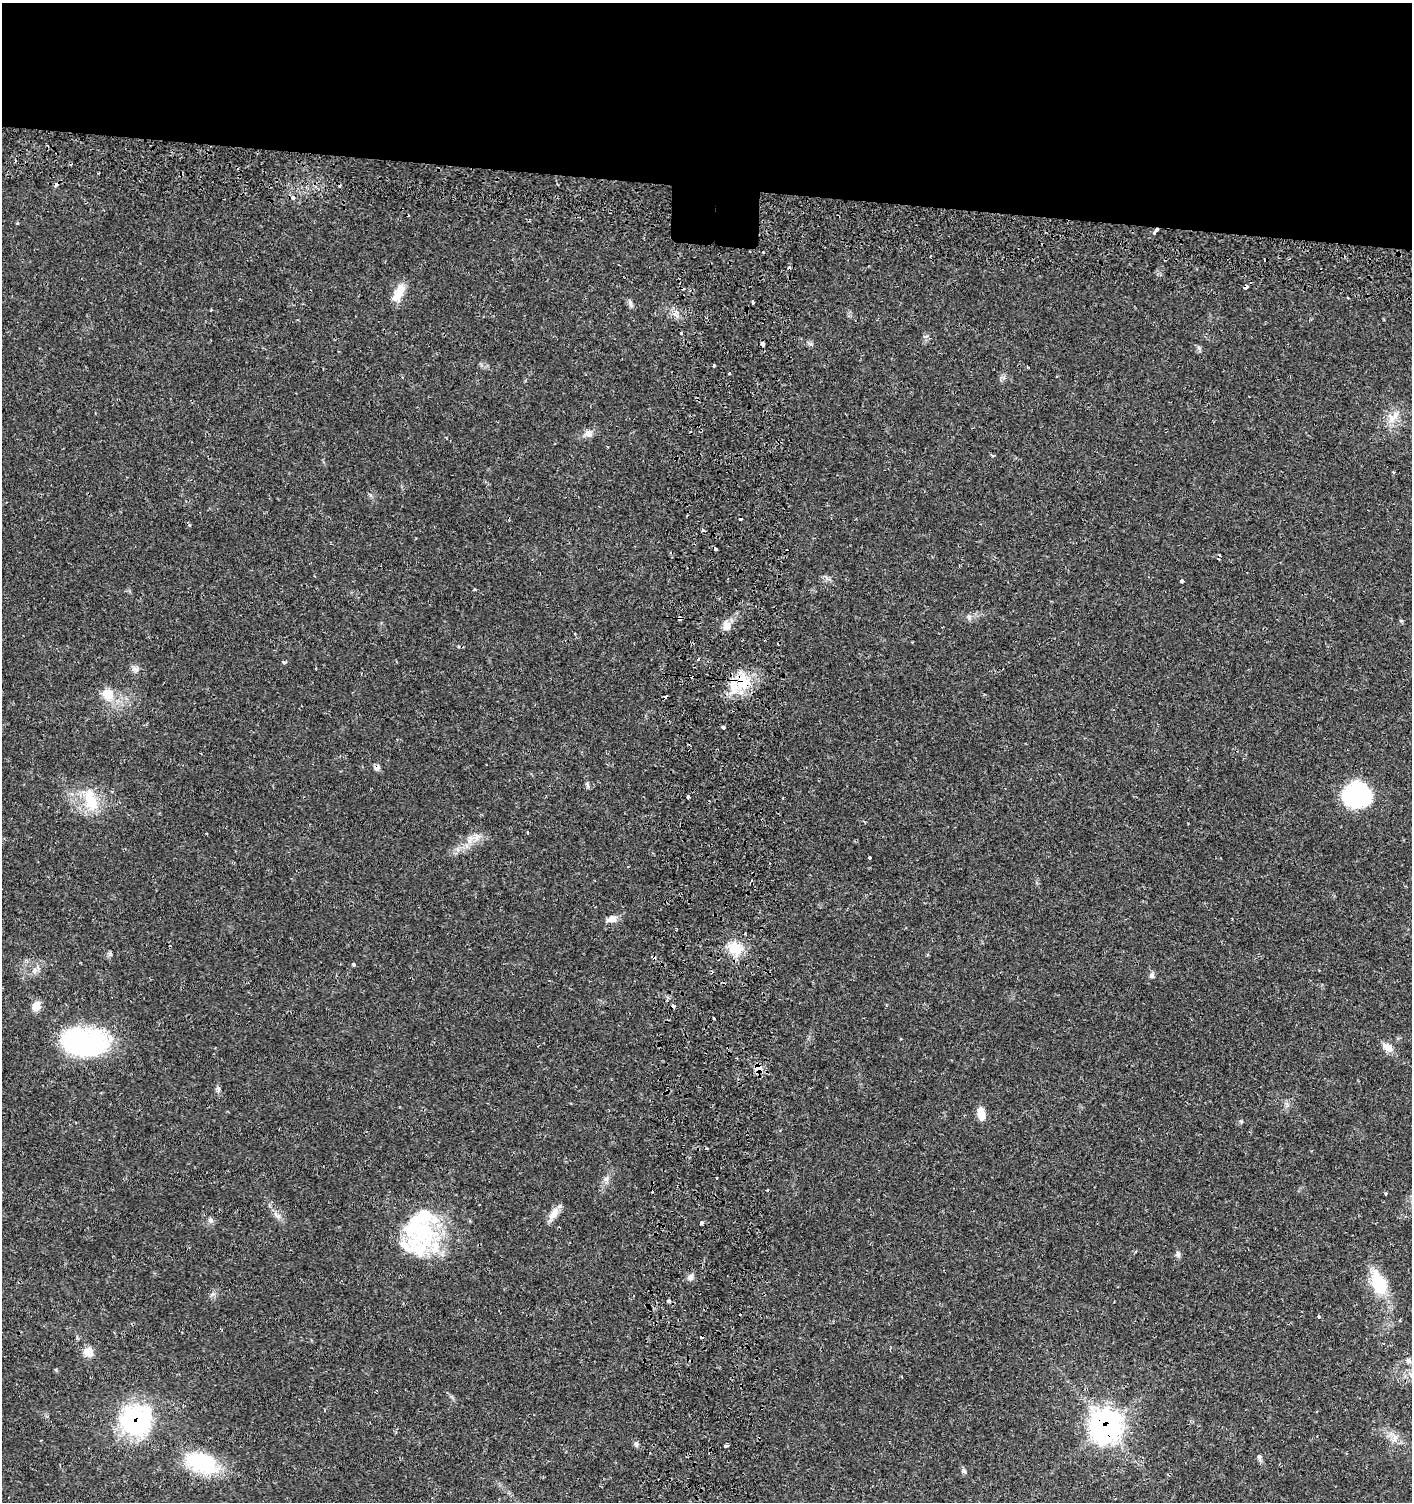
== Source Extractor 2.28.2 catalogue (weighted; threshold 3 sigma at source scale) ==
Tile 2 of 3 x 3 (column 2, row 1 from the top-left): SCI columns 1746-3155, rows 3059-4558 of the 4845 x 4632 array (HDU 1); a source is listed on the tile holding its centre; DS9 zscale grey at full resolution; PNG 1414 x 1504 px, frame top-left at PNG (2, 3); no overlay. Shown black and unused: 13% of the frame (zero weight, under 2 of 3 exposures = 5% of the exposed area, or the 3 px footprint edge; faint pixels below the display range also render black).
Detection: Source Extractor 2.28.2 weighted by HDU 2 'WHT'; one run over the whole footprint, this tile lists its part. Background 0.0151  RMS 0.0022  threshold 0.0101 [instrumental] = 3 sigma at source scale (4.5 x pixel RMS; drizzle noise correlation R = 1.50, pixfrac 1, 0.0396/0.0396 arcsec/px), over >= 5 px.
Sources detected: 91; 17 cosmic-ray / hot-pixel residue — not listed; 4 inside a brighter listed object's ellipse — not listed separately; the other 70 listed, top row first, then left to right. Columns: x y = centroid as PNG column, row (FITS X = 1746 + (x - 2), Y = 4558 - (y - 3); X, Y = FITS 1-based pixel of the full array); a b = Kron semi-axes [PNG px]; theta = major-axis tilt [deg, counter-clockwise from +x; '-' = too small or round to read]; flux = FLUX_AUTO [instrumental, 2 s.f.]
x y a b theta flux
56 185 4 3 - 2.2
293 198 3 3 - 2.1
1156 231 6 3 46 1.8
763 252 3 3 - 1.1
1246 287 4 4 - 1.7
398 293 25 10 65 3.4
1348 298 3 2 - 0.21
753 302 3 3 - 0.46
630 303 12 5 -77 0.67
763 344 4 3 - 2.5
714 366 3 3 - 0.25
729 374 3 3 - 0.87
1057 376 3 2 - 0.16
1392 417 21 12 36 3.2
588 433 11 9 -17 1.2
992 455 5 4 - 0.33
703 530 3 3 - 0.78
1182 581 3 3 - 1.4
969 617 6 5 - 0.49
680 618 4 3 - 4.4
1401 621 5 3 - 0.24
726 626 11 9 -47 1.7
284 662 3 3 - 0.87
135 669 12 7 -19 0.91
742 681 26 20 -70 7.2
108 694 18 15 -65 3.9
723 727 3 3 - 1.1
587 785 9 4 -80 0.42
1357 795 29 25 0 22
688 797 4 3 - 0.55
91 800 35 17 -75 7.5
528 833 4 2 - 0.2
477 837 13 7 81 1.3
466 846 7 4 -90 0.63
870 858 3 3 - 0.38
610 919 14 8 29 1.4
676 930 3 2 - 0.22
735 948 18 14 -40 5.3
353 964 4 3 - 0.45
1152 975 8 6 -89 0.61
36 1006 12 10 56 2
714 1018 3 2 - 0.31
85 1042 50 27 -5 37
1388 1047 16 9 -38 1.9
758 1068 10 8 -51 3
218 1089 9 5 -71 0.54
981 1114 13 7 -79 3.1
606 1179 7 7 - 0.72
1386 1194 3 2 - 0.27
554 1213 19 9 62 2.1
278 1216 9 6 -17 0.87
211 1220 8 7 - 0.68
701 1223 4 4 - 0.66
423 1233 42 37 42 21
1178 1254 8 6 79 0.62
690 1277 9 7 52 0.9
1378 1283 29 17 -68 9.1
668 1301 4 3 - 1.4
1319 1316 4 3 - 0.29
1400 1320 4 3 - 0.23
88 1352 12 11 - 2.2
1408 1361 8 6 -51 0.66
136 1421 24 23 - 38
1106 1426 14 14 - 130
1395 1438 11 7 84 1.4
636 1444 6 6 - 0.47
727 1445 4 3 - 2.6
1259 1457 10 6 -82 0.57
202 1463 41 23 -20 14
964 1471 7 6 - 0.52
Overlapping masked pixels (flux is a lower limit): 8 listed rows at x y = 56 185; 1156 231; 1246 287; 680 618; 742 681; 758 1068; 136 1421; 1106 1426
Unlisted compact peaks at least as high as the median listed source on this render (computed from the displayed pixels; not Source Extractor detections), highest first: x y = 1241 1121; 811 344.